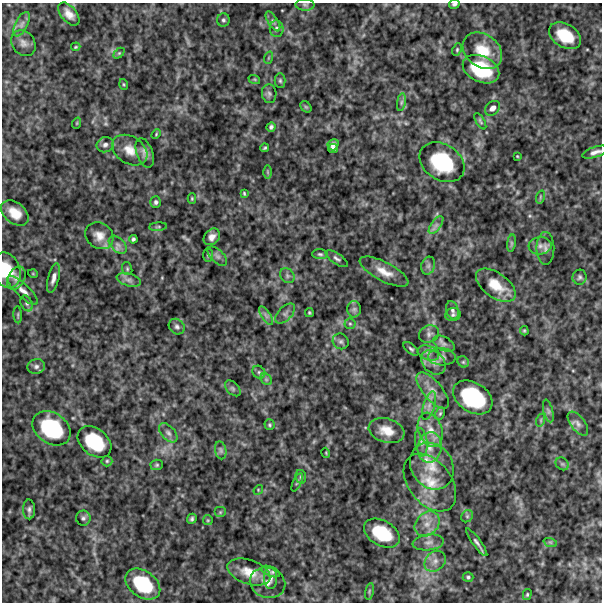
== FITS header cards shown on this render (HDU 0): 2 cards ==
NAXIS1  =                  600
NAXIS2  =                  600

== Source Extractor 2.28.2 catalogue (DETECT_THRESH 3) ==
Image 600 x 600 px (HDU 0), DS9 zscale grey, 1 PNG px = 1 image px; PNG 604 x 604 px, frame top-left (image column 1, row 600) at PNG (2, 3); each listed source drawn as its Kron ellipse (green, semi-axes under 4 px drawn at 4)
Background 537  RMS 130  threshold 395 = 3 sigma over >= 5 px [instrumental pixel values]
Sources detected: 134; all 134 listed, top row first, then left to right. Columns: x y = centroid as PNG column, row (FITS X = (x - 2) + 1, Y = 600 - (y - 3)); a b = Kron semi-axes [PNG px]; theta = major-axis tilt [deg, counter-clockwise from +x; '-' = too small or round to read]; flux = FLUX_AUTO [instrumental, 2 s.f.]
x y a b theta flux
454 4 5 3 - 17000
305 5 9 5 -1 22000
69 14 13 7 -50 70000
223 20 6 6 - 20000
273 21 11 5 -58 28000
22 24 13 6 63 44000
277 29 8 7 - 32000
565 36 17 11 -31 250000
23 43 14 11 -54 51000
76 47 5 3 - 9700
457 50 6 4 65 13000
482 51 21 16 -37 210000
119 53 6 4 44 11000
268 58 6 4 71 11000
481 69 19 13 -25 430000
254 79 6 4 -18 11000
280 81 7 5 -88 17000
124 84 5 3 - 9700
269 94 9 7 -84 28000
401 102 9 4 81 24000
306 107 6 4 -43 14000
492 108 8 6 42 41000
480 121 9 4 -59 16000
77 123 6 3 72 8100
271 127 5 4 - 20000
156 134 5 3 - 9600
105 145 9 7 22 33000
333 145 6 5 - 29000
265 148 4 3 - 13000
333 149 5 4 - 26000
130 150 19 13 -32 130000
595 152 13 5 17 43000
145 153 15 8 -71 53000
517 156 3 2 - 7000
442 162 24 18 -33 600000
267 172 6 4 -89 12000
244 193 4 3 - 11000
540 197 7 4 72 14000
192 198 5 4 - 10000
156 202 6 5 - 22000
15 213 15 10 -38 140000
436 225 10 5 55 36000
158 227 9 3 5 14000
99 236 15 12 -37 95000
212 237 9 7 46 54000
133 239 4 4 - 17000
511 243 9 4 82 16000
118 245 11 6 -45 41000
540 246 11 8 5 52000
545 248 16 9 -89 51000
320 254 8 5 -2 18000
208 255 7 5 -90 15000
217 256 12 6 -45 33000
337 259 13 5 -34 26000
428 266 9 6 75 31000
127 269 6 5 - 14000
6 270 18 13 -68 290000
384 272 27 9 -27 120000
33 274 5 3 - 7100
287 276 8 6 -48 25000
580 277 7 7 - 23000
16 278 12 8 61 52000
53 278 15 5 76 49000
129 280 12 6 -16 42000
496 285 23 12 -36 180000
23 290 20 6 -43 63000
27 303 8 5 -66 22000
354 309 8 6 89 27000
452 310 9 6 -73 26000
285 313 12 7 46 34000
309 313 4 3 - 11000
18 315 8 3 -86 11000
453 315 8 6 12 20000
266 316 11 4 -57 28000
350 324 5 5 - 15000
177 327 9 7 -39 28000
524 331 5 3 - 11000
429 334 10 8 25 40000
341 341 8 7 - 24000
444 344 12 6 -28 42000
411 349 9 5 -40 20000
428 353 11 7 -19 44000
442 357 14 8 -2 52000
433 362 14 10 -47 74000
463 362 6 5 - 14000
36 366 9 7 15 31000
259 372 7 6 - 20000
266 379 6 5 - 19000
233 388 9 5 -45 21000
433 391 22 9 -50 96000
473 397 21 15 -33 670000
429 406 15 6 73 54000
548 411 11 4 -76 23000
440 413 7 4 63 13000
541 420 6 4 72 12000
578 424 14 7 -52 43000
270 425 5 5 - 14000
52 428 20 15 -35 590000
430 430 18 11 -70 130000
387 431 18 12 -17 120000
168 433 11 6 -47 38000
94 442 19 13 -39 410000
421 442 14 6 -83 49000
430 447 15 12 81 140000
221 450 9 5 -80 22000
326 453 5 3 - 7300
107 461 5 5 - 13000
562 464 7 6 - 17000
157 465 6 5 - 14000
432 466 24 20 -56 230000
301 477 7 5 -77 18000
297 482 10 4 66 15000
430 483 32 21 -52 290000
258 490 5 4 - 10000
29 509 10 6 -89 27000
220 512 6 5 - 14000
467 516 6 5 - 17000
83 518 7 7 - 24000
192 519 5 4 - 18000
208 520 5 5 - 10000
427 524 14 11 44 100000
382 533 19 12 -30 350000
428 542 16 8 8 60000
477 542 17 4 -53 31000
550 542 7 4 -18 16000
435 561 12 9 45 66000
271 571 10 4 -22 24000
249 572 22 12 -19 150000
468 577 5 5 - 16000
271 578 11 6 -89 41000
267 583 18 15 -18 110000
143 584 19 13 -36 410000
369 591 8 3 77 11000
527 595 5 4 - 12000
At the frame edge (FLAGS 8, measured only in part): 3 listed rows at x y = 454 4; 595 152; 6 270